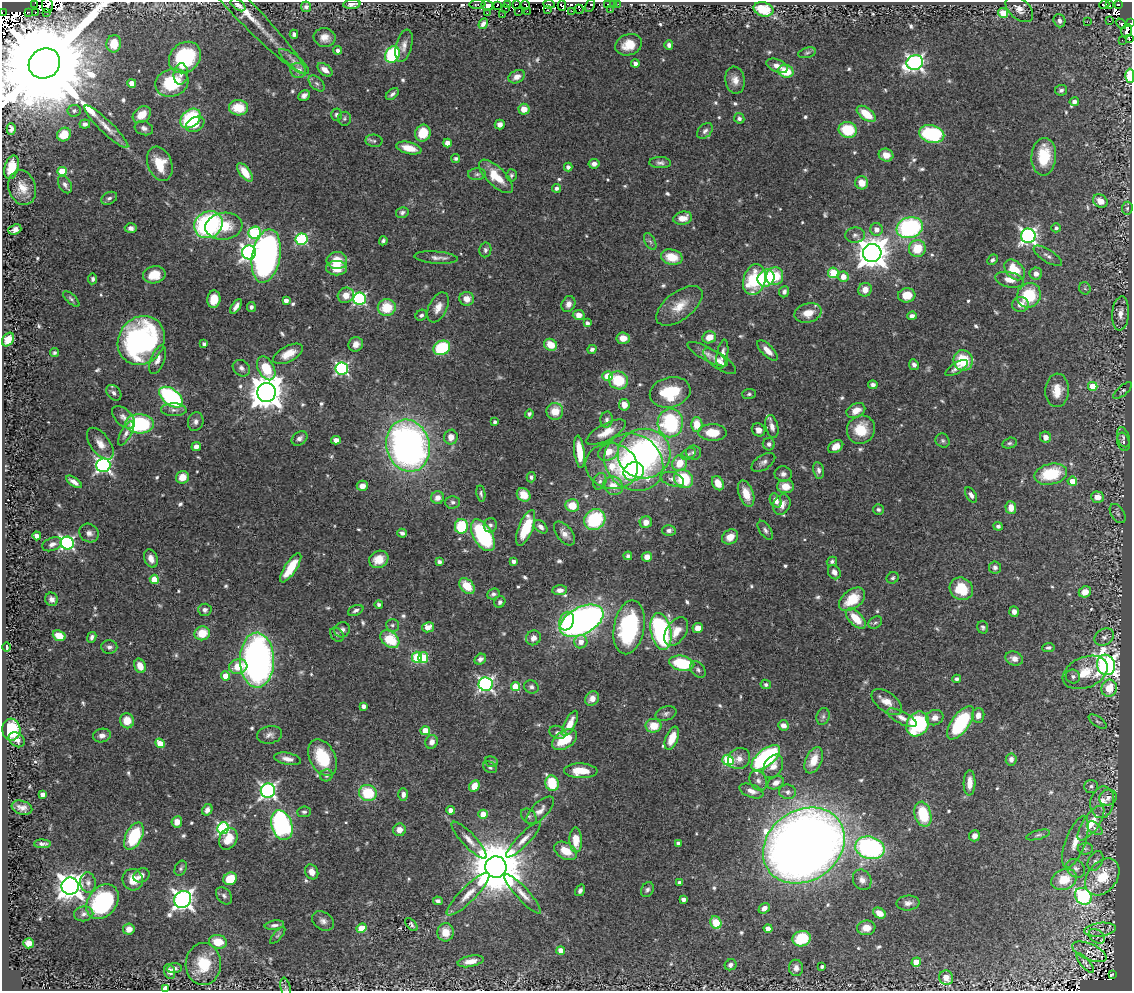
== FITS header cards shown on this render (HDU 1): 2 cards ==
NAXIS1  =                 1130
NAXIS2  =                  989

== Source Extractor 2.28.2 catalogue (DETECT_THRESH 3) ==
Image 1130 x 989 px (HDU 1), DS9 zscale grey, 1 PNG px = 1 image px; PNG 1134 x 993 px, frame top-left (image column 1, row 989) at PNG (2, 2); each listed source drawn as its Kron ellipse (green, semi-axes under 4 px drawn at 4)
Background 0.587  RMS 0.025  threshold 0.075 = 3 sigma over >= 5 px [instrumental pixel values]
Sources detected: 684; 21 with non-positive FLUX_AUTO (blend fragments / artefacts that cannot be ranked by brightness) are neither listed nor drawn; of the other 663, the 500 brightest by FLUX_AUTO listed and drawn (163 fainter detections omitted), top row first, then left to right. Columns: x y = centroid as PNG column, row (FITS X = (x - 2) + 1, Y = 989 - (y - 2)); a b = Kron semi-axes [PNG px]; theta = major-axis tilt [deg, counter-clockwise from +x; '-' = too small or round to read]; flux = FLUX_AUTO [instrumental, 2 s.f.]
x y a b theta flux
35 3 3 2 - 53
352 4 8 4 5 8.8
507 4 3 2 - 51
516 4 4 2 - 11
549 4 6 3 -6 29
608 4 3 3 - 10
613 4 3 2 - 5.4
618 4 3 2 - 4.2
1118 4 4 2 - 58
47 5 8 5 -89 31
238 5 8 5 -37 7.3
477 5 8 3 0 21
487 5 6 5 - 120
497 5 4 2 - 99
525 5 4 2 - 20
590 5 7 3 64 76
1104 5 5 4 - 25
1109 5 3 3 - 130
562 6 5 4 - 4.2
306 7 5 5 - 4.8
505 8 3 2 - 8.2
579 9 5 3 - 24
763 9 10 7 -16 59
1019 9 16 10 -41 15
548 10 3 3 - 14
610 10 2 2 - 4.1
518 11 3 2 - 56
527 11 2 2 - 6.6
572 11 2 2 - 4.8
29 12 3 2 - 23
35 12 3 2 - 16
2 13 3 2 - 26
46 13 2 2 - 11
247 13 83 11 -46 48
487 13 2 2 - 6.5
1003 13 5 4 - 41
502 15 2 2 - 9.4
1059 21 7 6 - 6.6
1109 21 3 2 - 21
1087 22 2 2 - 1300
1130 23 3 2 - 9.4
483 24 5 4 - 7.3
1121 24 6 4 -46 78
1127 31 7 5 70 51
294 34 4 4 - 4.9
325 38 11 9 -8 14
1129 39 3 3 - 4
1122 40 2 2 - 10
114 44 9 7 79 27
629 45 13 10 19 30
669 45 4 4 - 5.5
404 46 16 8 76 12
338 50 4 4 - 6.3
807 53 9 5 14 3.6
392 54 9 7 60 160
185 57 17 14 42 150
294 61 18 6 -38 11
44 63 16 14 36 80000
635 63 4 4 - 7.5
915 63 8 7 - 570
777 66 11 6 -22 12
298 70 8 7 - 14
325 70 8 5 -39 14
786 71 7 6 - 42
181 74 10 7 84 8.7
1130 76 7 4 -90 45
517 77 8 6 26 11
735 80 13 10 -81 15
132 83 4 4 - 24
172 83 17 13 20 96
317 83 10 6 -44 5.4
1061 90 6 5 - 4.1
392 94 7 4 39 5.4
304 96 6 5 - 7.4
1074 102 4 4 - 8.9
238 108 9 7 -5 44
524 109 5 5 - 19
74 111 6 6 - 3.9
866 114 11 6 -37 39
142 115 10 7 38 27
337 115 6 5 - 4.7
190 118 11 8 41 130
739 118 5 5 - 4.4
344 119 7 6 - 3.9
85 124 5 4 - 5.8
195 124 10 7 30 22
500 124 5 5 - 8.8
106 127 30 6 -44 20
144 128 9 7 -19 6.6
11 129 6 4 88 6.3
848 130 9 7 -11 65
705 131 9 6 44 6.1
423 133 8 7 - 42
64 134 7 6 - 29
932 134 13 8 -14 170
374 141 8 6 -8 4.5
447 143 4 4 - 17
409 148 13 6 -13 26
886 155 7 6 - 18
1044 157 19 12 86 60
456 158 4 4 - 4.2
660 163 11 5 -2 6.2
160 164 17 12 -69 40
594 164 5 4 - 8
11 167 12 7 76 32
568 167 4 4 - 5.4
62 171 4 4 - 44
245 172 11 5 -53 29
477 174 9 5 1 4.9
511 175 6 5 - 3.8
496 176 22 9 -44 40
862 183 6 6 - 22
65 184 9 6 -61 6.2
22 188 17 13 -72 27
556 188 4 4 - 6
109 198 8 6 26 5.2
1100 201 8 6 -30 15
1127 208 6 5 - 3.9
402 212 6 5 - 4.6
683 218 9 6 13 21
208 225 15 13 33 280
224 226 18 13 8 44
131 228 6 5 - 7.9
910 228 13 10 18 250
1056 228 4 4 - 4.5
15 229 6 5 - 9.2
876 229 6 6 - 12
255 233 6 6 - 170
855 235 10 7 3 7.1
1028 236 7 7 - 590
302 239 6 5 - 190
383 241 5 3 - 3.9
650 241 9 5 -62 4.8
917 249 8 8 - 44
485 250 7 6 - 4.8
249 252 7 7 - 520
872 253 9 9 - 3000
266 256 27 14 80 710
1048 256 16 6 -32 9
672 257 11 7 -13 39
436 258 22 6 -4 10
992 260 6 4 47 4.4
337 261 10 8 3 33
337 268 10 7 0 32
1015 270 12 8 -45 45
833 273 5 5 - 87
1036 274 6 6 - 9.8
154 275 11 8 11 32
775 276 9 8 - 50
843 277 5 5 - 21
766 278 9 8 - 110
93 279 5 4 - 4.4
754 280 16 11 73 100
1009 280 14 7 -13 17
1085 288 6 5 - 3.5
865 290 7 6 - 16
784 292 6 5 - 5.8
346 295 8 7 - 19
907 295 8 7 - 34
1029 295 12 11 - 79
71 299 10 4 -42 4.2
214 299 9 6 83 30
360 299 6 6 - 260
467 299 7 7 - 16
286 300 4 4 - 9.3
568 304 8 6 63 9
1020 304 8 7 - 15
236 306 8 4 58 8
679 306 27 14 37 35
251 307 5 4 - 4.5
387 307 9 8 - 51
438 307 16 9 64 18
808 313 14 9 15 26
1121 313 17 8 85 15
421 315 6 5 - 4.5
579 315 6 5 - 13
912 316 5 4 - 7.3
587 323 4 4 - 6.6
709 337 7 6 - 24
623 338 7 5 -5 19
8 339 7 5 55 30
141 340 25 22 56 430
204 344 4 3 - 5.4
356 344 7 7 - 11
551 345 7 5 -30 32
442 348 8 7 - 100
592 349 5 4 - 5.2
767 350 13 5 -45 15
54 353 4 4 - 3.7
288 354 16 8 27 22
708 354 22 6 -28 12
722 354 15 5 81 12
158 360 15 7 69 11
963 360 10 9 - 62
719 361 19 7 -35 12
914 365 5 5 - 6.2
241 368 9 7 -38 7.3
266 368 13 8 -63 60
342 368 6 6 - 330
956 368 13 5 32 8.3
608 376 5 4 - 49
618 380 10 9 - 64
873 385 5 4 - 5.6
1093 386 4 4 - 35
1057 390 17 12 87 32
1123 391 11 4 39 4
267 392 9 9 - 3800
670 392 20 15 14 87
114 393 9 6 -48 6.7
749 394 6 5 - 3.9
171 397 13 8 -38 280
624 405 6 5 - 19
174 410 13 6 -1 7.7
555 411 8 8 - 29
856 411 10 7 27 18
529 414 5 4 - 4.1
123 417 14 8 -44 9.8
607 420 8 6 85 5.4
196 422 9 7 74 7.6
495 422 3 3 - 4.7
670 423 14 12 88 170
139 424 14 9 -3 160
697 424 7 6 - 33
772 427 11 6 -76 11
758 430 7 6 - 11
861 430 14 13 - 46
606 432 22 8 28 24
712 432 14 8 -1 37
126 433 13 5 61 7.2
451 437 7 7 - 15
1045 437 6 5 - 10
1123 437 10 6 -72 6.7
299 438 8 6 35 6.6
336 440 5 4 - 9.9
943 441 7 6 - 4
1123 442 9 6 -75 6
1010 443 7 5 15 3.9
100 444 18 9 -54 18
769 444 6 6 - 5.7
196 446 5 4 - 9.3
408 446 26 21 -75 820
836 447 8 5 32 17
579 452 16 5 -83 37
609 452 11 8 34 22
694 453 7 7 - 6.4
644 454 26 25 - 400
688 454 8 5 25 4.2
634 462 31 27 -41 350
763 462 13 7 33 8.1
680 463 8 7 - 31
103 465 7 7 - 500
612 466 26 22 -16 67
818 470 8 5 -80 6.1
634 472 10 9 - 59
783 474 8 7 - 8.1
1051 474 16 10 13 88
182 477 6 6 - 22
531 477 5 4 - 4.2
672 479 12 6 -17 8.1
684 479 10 9 - 81
600 481 8 6 69 5.8
1072 481 4 4 - 31
74 482 9 4 -34 9.5
718 483 7 5 -60 22
362 486 5 5 - 15
613 486 10 9 - 22
785 486 8 6 -1 26
481 493 8 4 -81 4
746 494 13 7 -71 27
524 495 7 6 - 25
971 495 8 5 -60 5.9
1097 497 6 5 - 20
438 498 6 6 - 10
776 501 7 5 -59 12
453 502 7 6 - 4.8
572 505 7 6 - 31
782 505 10 8 62 13
1011 508 6 5 - 18
878 509 5 5 - 4.2
1118 513 10 6 -56 5.8
595 519 11 10 - 110
646 522 6 6 - 14
490 525 7 6 - 5.2
461 526 7 6 - 80
998 526 5 4 - 4.3
541 527 8 5 -46 8.7
526 528 19 7 69 67
669 530 6 5 - 5.5
765 530 11 5 -56 5.6
89 533 10 9 - 9.1
402 533 5 4 - 4.2
564 534 14 7 -51 12
483 535 17 9 -60 180
37 536 4 4 - 9.9
730 537 8 7 - 19
67 543 6 6 - 390
52 544 10 6 22 8.5
628 556 4 4 - 4.2
647 557 5 5 - 11
151 559 9 6 -70 12
379 559 10 8 28 27
514 561 4 3 - 5.6
832 561 5 4 - 4
439 562 4 4 - 4.5
995 567 6 6 - 5.5
291 568 17 6 57 43
834 572 7 6 - 10
893 578 6 5 - 4
154 579 4 4 - 43
467 586 9 6 -46 32
961 589 12 11 - 55
560 590 7 5 3 9.8
1085 592 6 5 - 20
493 594 6 5 - 4.5
52 599 7 6 - 8.8
852 599 15 9 39 49
500 602 6 5 - 4.8
379 604 4 4 - 5.2
205 610 7 6 - 5.4
356 610 8 5 23 5.3
1014 612 5 5 - 8
856 618 12 6 -47 33
567 621 9 7 68 51
582 621 23 13 27 830
875 623 7 5 34 3.7
392 625 6 6 - 4.8
428 627 6 5 - 23
629 627 27 15 80 250
983 627 6 5 - 3.8
698 628 5 5 - 18
342 630 8 7 - 6.6
661 631 18 10 -78 280
676 631 16 9 57 22
202 633 8 7 - 41
337 635 8 6 -51 4.5
59 636 6 5 - 25
92 637 5 4 - 5.5
1104 637 10 7 32 7.6
533 638 7 7 - 9.9
390 639 10 7 -39 66
581 642 6 6 - 14
7 647 5 3 - 6
109 647 8 7 - 6.6
1048 647 6 4 5 4.1
417 657 5 5 - 130
423 657 5 5 - 74
1014 658 9 7 -18 11
480 659 6 5 - 6.1
257 660 27 17 -89 710
682 663 12 7 -12 110
1106 665 10 9 - 950
140 666 7 5 -65 22
238 667 9 7 15 33
698 670 9 6 -49 5.6
1085 672 23 15 23 41
226 676 4 4 - 23
1073 677 7 6 - 5.6
957 679 4 4 - 4
486 684 7 7 - 450
766 684 5 4 - 4
515 687 4 4 - 53
531 687 7 6 - 5.5
1109 688 8 7 - 36
592 699 7 6 - 12
887 702 17 9 -37 22
363 706 4 4 - 6.7
666 713 11 7 18 6.8
978 715 7 6 - 11
823 716 8 6 73 5.3
902 718 16 6 -28 14
935 718 9 7 22 12
127 721 7 7 - 25
1098 722 10 5 -35 4.3
570 723 14 5 64 21
961 723 19 9 55 150
918 724 13 10 58 180
784 725 6 5 - 9.2
653 726 8 7 - 33
11 730 11 9 -86 100
425 731 5 4 - 40
558 732 9 6 -20 5.8
102 735 9 6 10 11
269 735 13 8 11 8.9
672 738 12 6 68 32
17 740 9 6 -37 9.2
565 740 14 8 31 59
432 742 7 6 - 9.7
160 743 5 4 - 33
322 758 19 12 -62 77
739 758 11 10 - 15
766 758 17 8 40 290
288 759 14 6 -11 12
1011 759 6 5 - 7.1
728 760 6 5 - 150
814 760 14 8 66 25
491 762 6 5 - 3.9
773 766 13 9 59 14
490 767 7 5 -29 3.8
581 771 17 7 -2 37
326 775 6 6 - 4.5
758 781 10 8 -59 8.1
552 783 8 6 -75 62
776 783 8 6 28 11
969 783 13 6 88 19
474 786 6 5 - 26
1091 786 7 6 - 5.2
268 791 7 7 - 520
751 791 12 6 -20 12
788 792 8 7 - 6.4
368 793 9 8 - 69
42 794 4 4 - 9.7
403 794 6 5 - 7.4
1108 798 9 7 26 10
1102 802 16 11 79 25
22 808 10 6 -18 12
207 810 6 5 - 8.8
451 810 4 4 - 14
540 810 18 8 45 13
304 812 7 5 5 3.8
483 814 4 4 - 26
923 814 13 8 -75 69
529 816 9 6 -44 4.6
177 822 5 5 - 16
1091 823 20 7 55 41
282 825 15 10 -72 360
223 828 6 6 - 260
1095 828 9 5 -38 5.8
399 830 6 6 - 14
1038 835 12 4 15 4.7
134 836 15 8 64 98
974 836 6 5 - 12
228 839 11 8 61 24
469 840 24 7 -47 16
523 840 24 6 46 16
576 840 12 6 -89 33
1075 842 27 9 70 28
42 844 8 4 0 5.3
679 844 4 4 - 9.2
804 846 43 35 34 2700
870 848 15 11 -14 320
1085 849 7 5 -3 4.1
566 851 12 8 -28 28
1095 861 10 7 63 8.2
496 867 10 10 - 13000
181 868 8 5 63 3.8
1076 868 10 8 -45 9.6
312 872 8 6 -61 15
141 875 8 7 - 7.7
1102 877 20 14 52 72
230 879 7 6 - 41
1064 879 13 10 21 47
133 880 11 10 - 26
862 880 11 8 -60 10
88 882 10 7 -83 7.9
679 883 4 4 - 7.5
70 886 8 8 - 2000
580 890 6 4 58 4.7
647 890 8 6 61 5
468 894 29 7 45 26
523 894 26 6 -48 16
224 896 10 6 -53 5.7
1083 896 9 7 -46 270
183 899 9 8 - 930
683 899 4 4 - 8.3
438 901 5 4 - 5.7
102 902 19 14 52 200
908 903 11 7 6 9.6
764 908 6 5 - 10
879 913 6 5 - 18
84 914 9 7 8 6.7
323 921 12 8 -35 9.1
716 922 6 5 - 41
274 925 10 4 9 5.6
411 925 8 4 -49 3.8
362 928 5 4 - 50
768 928 4 4 - 19
866 928 9 7 8 20
129 929 6 5 - 13
1100 930 16 6 6 11
445 932 9 8 - 24
278 935 10 4 49 3.5
1097 936 9 6 -40 4
802 939 9 7 18 67
218 942 9 7 -11 34
29 943 5 5 - 13
561 950 4 4 - 21
1089 952 18 8 -24 8.7
471 961 13 5 11 17
916 962 5 4 - 40
1085 963 12 4 -50 4.4
203 964 21 17 87 62
730 965 6 5 - 6.2
822 967 4 3 - 4.9
174 968 7 5 7 4.2
796 968 8 7 - 8.3
170 972 7 5 -73 8.1
1112 974 4 3 - 6.3
946 978 7 7 - 15
166 988 4 4 - 32
286 988 10 5 -78 3.6
At the frame edge (FLAGS 8, measured only in part): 11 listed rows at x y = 35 3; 352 4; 47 5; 2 13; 1130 23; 1127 31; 1129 39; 44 63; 1130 76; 166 988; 286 988
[163 fainter detections neither listed nor drawn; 21 non-positive-flux detections neither listed nor drawn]